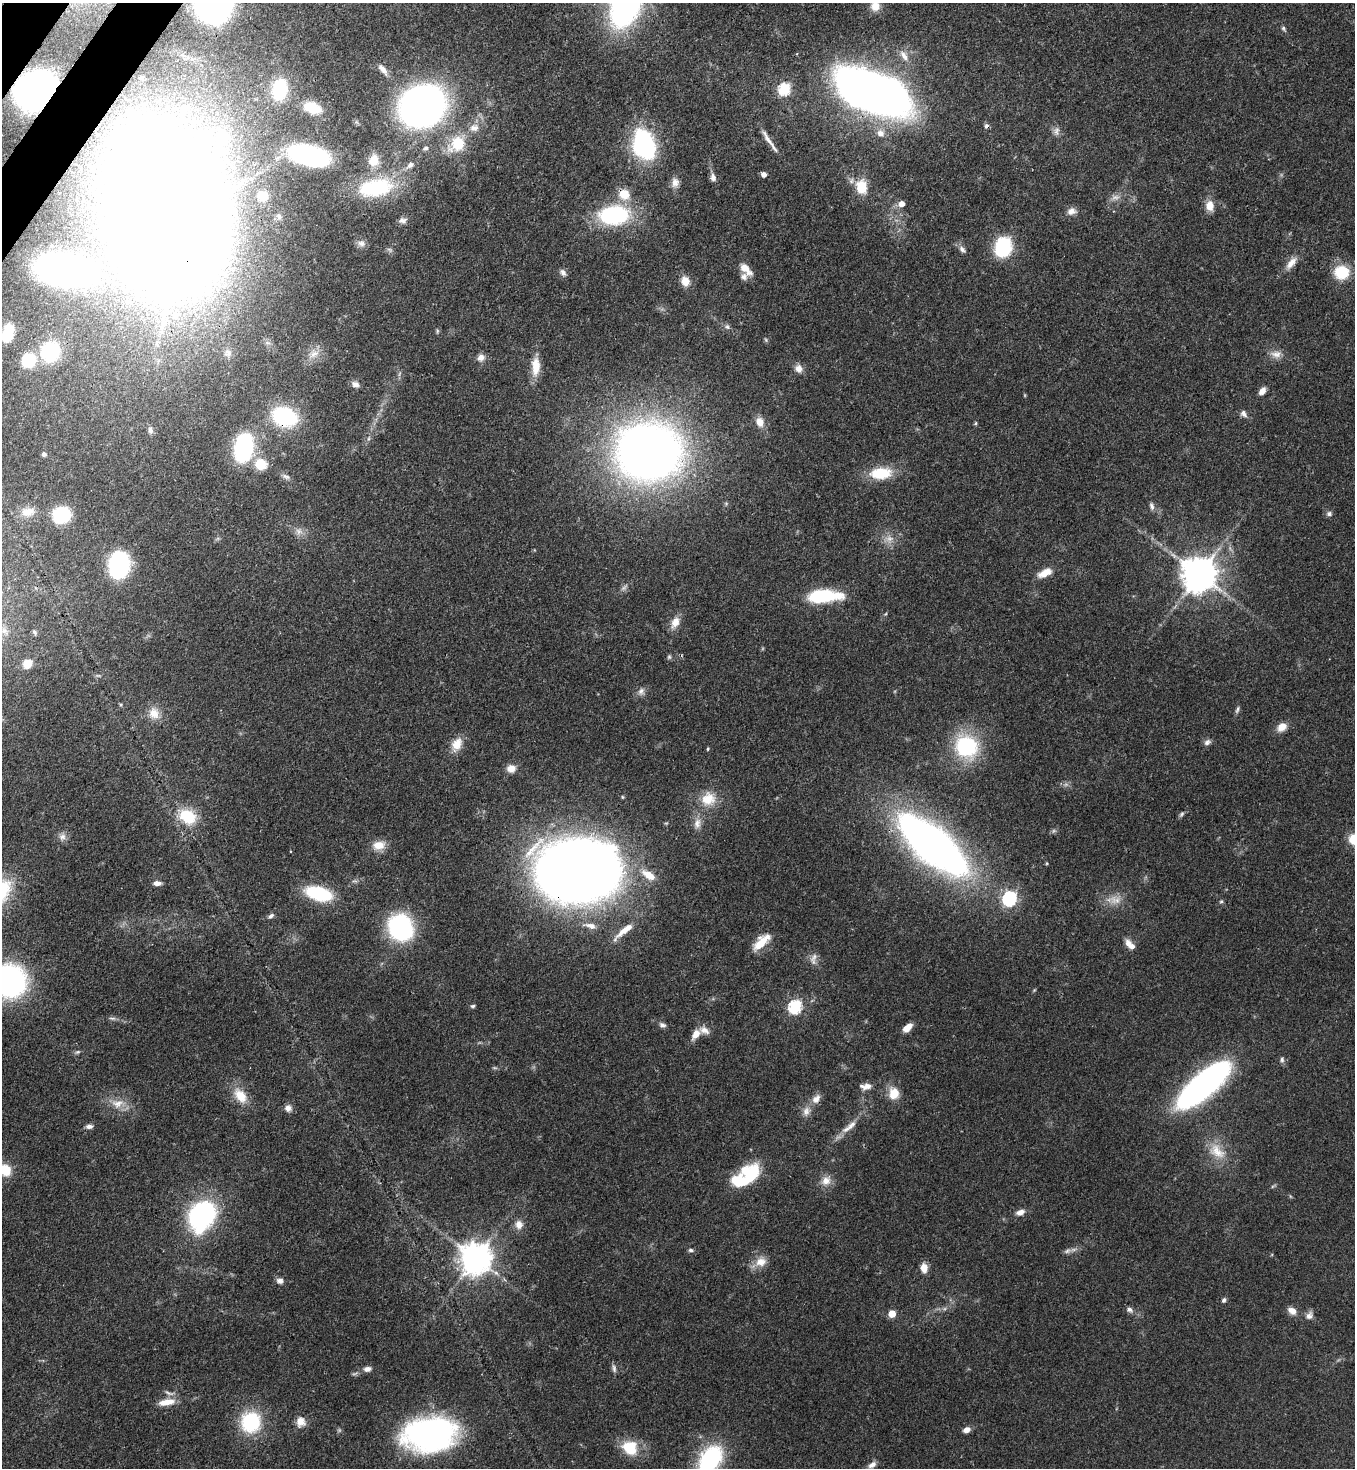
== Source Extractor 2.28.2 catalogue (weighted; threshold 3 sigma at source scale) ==
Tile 11 of 4 x 4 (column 3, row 3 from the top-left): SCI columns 2938-4290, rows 1529-2994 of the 6007 x 5986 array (HDU 1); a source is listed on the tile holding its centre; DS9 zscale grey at full resolution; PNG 1357 x 1470 px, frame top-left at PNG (2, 3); no overlay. Shown black and unused: <1% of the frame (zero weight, under 3 of 4 exposures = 7% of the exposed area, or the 3 px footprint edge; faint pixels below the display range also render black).
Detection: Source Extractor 2.28.2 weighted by HDU 2 'WHT'; one run over the whole footprint, this tile lists its part. Background 0.0969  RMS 0.004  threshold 0.0181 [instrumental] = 3 sigma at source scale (4.5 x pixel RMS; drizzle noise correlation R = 1.50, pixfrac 1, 0.05/0.05 arcsec/px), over >= 5 px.
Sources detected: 177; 4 too faint to see at this stretch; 3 inside a brighter object's white glare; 1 cosmic-ray / hot-pixel residue — not listed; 4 inside a brighter listed object's ellipse — not listed separately; the other 165 listed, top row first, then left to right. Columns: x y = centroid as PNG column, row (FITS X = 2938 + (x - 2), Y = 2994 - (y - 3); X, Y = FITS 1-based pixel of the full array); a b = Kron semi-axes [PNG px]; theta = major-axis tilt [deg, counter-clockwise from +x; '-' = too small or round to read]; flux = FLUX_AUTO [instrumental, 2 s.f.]
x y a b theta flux
214 4 30 28 75 84
875 6 12 11 - 4.1
1283 28 6 5 - 0.76
904 55 17 8 -53 3.5
383 69 16 6 -50 2.4
280 89 19 12 81 19
784 89 6 6 - 38
36 90 24 19 25 230
873 92 55 26 -22 420
422 106 28 24 30 260
312 108 17 11 -20 8.6
474 128 14 10 1 3.2
1056 131 13 8 87 2
880 133 10 9 - 3.2
223 137 30 24 -67 25
769 141 36 5 -56 3.5
457 144 22 17 40 13
644 145 25 17 -71 62
426 148 7 6 - 1
309 156 29 13 -15 95
374 160 17 14 82 6.2
410 165 13 7 36 2.2
764 174 4 4 - 2.5
713 177 10 6 -76 1.8
675 182 13 10 88 2.8
862 187 9 7 -77 17
375 188 45 22 9 28
624 194 15 14 - 7.4
263 196 10 10 - 4.9
902 204 6 5 - 3.3
1210 206 13 10 -88 4.4
1071 211 12 9 13 2.6
614 215 34 21 4 42
403 220 11 7 5 1.6
168 222 90 77 -88 1600
361 243 11 8 -12 1.7
1003 247 14 11 75 38
962 249 11 6 -52 1.6
1291 263 21 9 50 4
746 269 18 8 -48 4.8
64 270 44 23 -10 190
563 272 10 7 -43 1.5
1341 272 15 13 2 14
685 281 12 10 -75 4.2
175 316 13 11 -47 5.8
727 327 8 6 -4 1.2
437 331 6 4 90 0.59
7 336 12 11 - 7.4
766 340 6 4 -48 0.56
50 351 14 12 67 45
228 353 12 11 - 2.9
314 354 15 11 43 4.5
1276 354 15 10 -3 3.3
481 358 10 9 - 2.3
28 360 11 10 - 23
536 366 25 11 89 6.9
799 369 11 9 -56 2.6
355 384 11 8 -25 1.9
1262 391 9 6 54 2.7
1243 414 10 7 -59 1.7
285 417 19 14 -18 50
760 422 12 10 -71 4
975 423 6 4 88 0.52
150 430 8 6 -88 1.4
244 448 20 13 80 63
649 452 40 34 9 450
44 454 6 5 - 0.98
261 464 17 15 -24 8.4
881 473 25 13 4 14
286 476 11 6 -25 1.6
1152 506 11 6 -72 1.4
28 512 19 12 5 5.4
1329 514 8 7 - 1.2
61 515 12 11 - 31
299 531 10 10 - 2.6
889 539 13 10 10 3.6
119 565 15 11 80 97
1045 573 16 8 25 5.2
1199 574 10 10 - 990
823 596 34 12 3 28
675 622 17 10 63 4.2
4 631 8 8 - 1.8
35 632 7 5 -45 0.75
669 657 7 5 90 0.71
27 664 10 9 - 5.2
641 691 12 9 59 2
1237 710 10 4 68 0.95
154 713 17 14 -53 5.7
1282 727 12 9 37 4.1
1207 742 10 7 29 1.5
457 744 19 12 61 5.7
966 746 29 26 -47 32
708 749 5 3 - 0.41
511 769 12 10 -3 3.3
708 799 21 19 30 9.6
1181 814 9 5 46 0.88
188 816 24 18 -29 14
697 823 16 9 80 3.3
62 837 10 9 - 2.1
1354 839 12 11 - 8.1
379 845 16 11 11 4.9
933 845 54 22 -40 330
577 870 51 38 -1 740
648 875 21 9 -33 6.4
157 883 8 5 3 2.2
319 893 24 12 -16 28
1009 898 6 6 - 80
1115 900 19 13 -7 5.4
1221 901 6 5 - 0.62
271 916 9 5 38 1.1
591 926 15 7 -15 2.7
401 928 16 14 -57 83
624 930 33 7 40 6.6
761 942 22 9 44 8.6
1128 943 12 8 -73 2.9
814 957 15 7 55 2.3
9 981 25 24 - 120
1034 990 5 4 - 0.42
473 1006 6 4 3 0.69
795 1007 6 6 - 56
112 1018 11 4 -5 1.1
662 1025 9 6 -31 1.3
907 1027 10 6 43 4.2
696 1034 13 7 54 4.5
77 1052 8 5 26 0.8
1282 1060 7 5 88 1
1203 1085 56 19 41 140
866 1086 15 7 4 2.8
894 1094 13 11 -88 7
240 1096 23 14 -51 8
816 1099 14 9 53 3.2
117 1103 19 11 9 5.3
288 1108 9 9 - 2.1
806 1111 14 9 82 3
89 1126 9 6 5 1.5
849 1127 30 8 39 5.1
1217 1151 27 17 -39 9.8
5 1170 14 13 - 8
746 1178 37 15 32 26
826 1181 14 12 47 4
1020 1212 10 6 21 2.7
202 1216 30 22 60 68
519 1224 12 10 -89 3.1
691 1250 6 5 - 0.87
1067 1251 11 6 25 1.5
475 1258 9 9 - 740
761 1262 16 13 25 5.1
924 1268 8 6 -82 5
280 1281 8 7 - 1.8
1224 1300 6 5 - 0.99
1130 1310 9 7 -23 1.5
1292 1311 11 8 -30 3.2
892 1314 5 5 - 9
1309 1315 11 9 57 2.1
614 1368 11 5 -84 1.3
367 1369 10 7 10 2
169 1393 15 5 -21 1.7
166 1402 20 7 10 5.6
251 1422 23 21 80 28
301 1422 13 11 88 4
966 1430 7 5 22 2.8
429 1435 35 21 5 170
630 1448 20 17 -33 12
710 1459 27 17 54 46
872 1465 10 6 35 2.1
Overlapping masked pixels (flux is a lower limit): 7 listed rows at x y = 36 90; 873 92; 624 194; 168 222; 285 417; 577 870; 816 1099
Isophote crosses this tile's border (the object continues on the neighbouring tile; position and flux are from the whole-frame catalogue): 7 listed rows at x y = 214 4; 875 6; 1354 839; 9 981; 5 1170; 429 1435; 710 1459